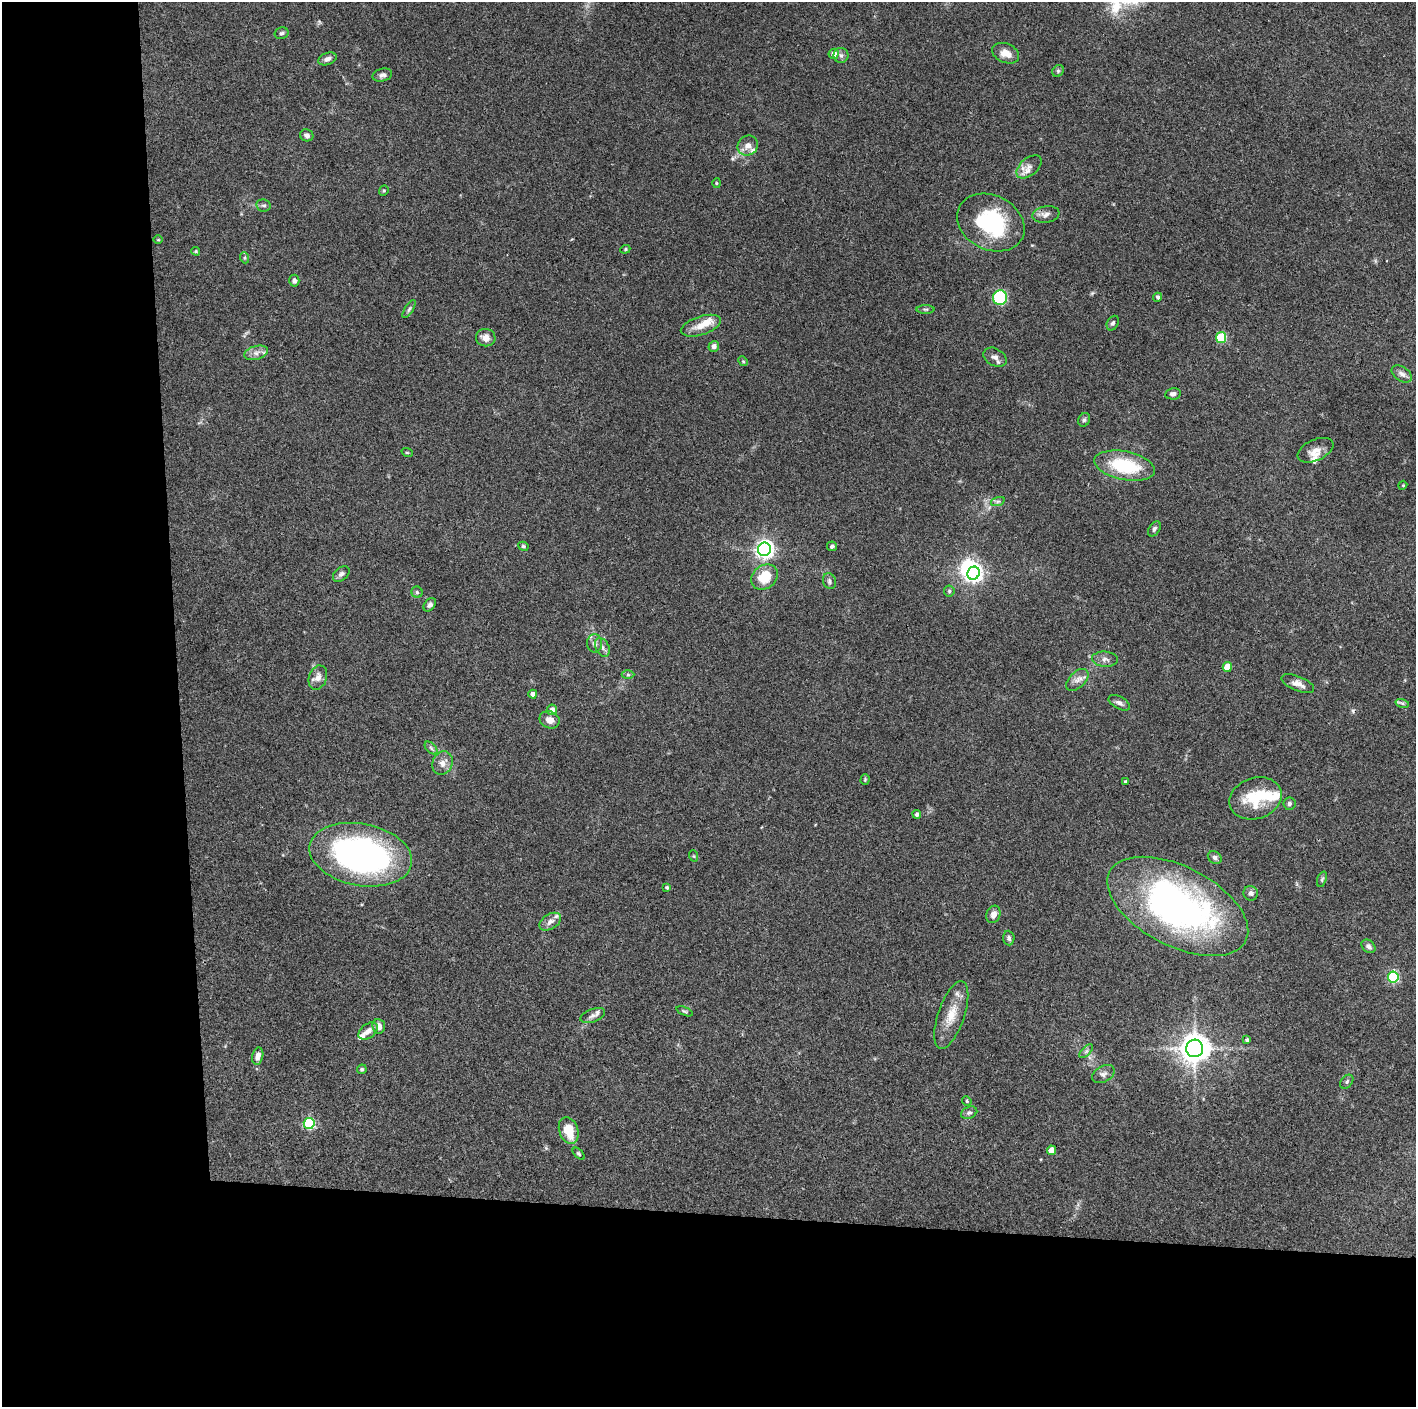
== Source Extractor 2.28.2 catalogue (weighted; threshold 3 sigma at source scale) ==
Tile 7 of 3 x 3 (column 1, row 3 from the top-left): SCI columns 1-1414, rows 2-1406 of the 4243 x 4219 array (HDU 1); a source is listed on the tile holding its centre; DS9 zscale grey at full resolution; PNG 1418 x 1409 px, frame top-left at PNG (2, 2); each listed source drawn as its Kron ellipse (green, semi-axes under 4 px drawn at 4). Shown black and unused: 24% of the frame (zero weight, under 3 of 4 exposures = <1% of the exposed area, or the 3 px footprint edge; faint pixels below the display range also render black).
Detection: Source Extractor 2.28.2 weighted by HDU 2 'WHT'; one run over the whole footprint, this tile lists its part. Background 0.0721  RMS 0.0054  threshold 0.0242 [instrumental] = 3 sigma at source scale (4.5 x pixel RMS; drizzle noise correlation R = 1.50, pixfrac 1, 0.05/0.05 arcsec/px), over >= 5 px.
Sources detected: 112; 2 inside a brighter object's white glare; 1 cosmic-ray / hot-pixel residue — neither listed nor drawn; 8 inside a brighter listed object's ellipse — not listed separately; the other 101 listed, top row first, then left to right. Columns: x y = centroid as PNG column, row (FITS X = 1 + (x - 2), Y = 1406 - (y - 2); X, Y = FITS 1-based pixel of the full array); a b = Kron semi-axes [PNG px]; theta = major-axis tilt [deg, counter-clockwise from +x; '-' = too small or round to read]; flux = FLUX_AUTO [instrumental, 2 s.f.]
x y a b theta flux
281 33 7 6 - 1.2
1006 53 14 9 -24 5.5
834 54 5 5 - 3.7
841 55 7 7 - 1.7
327 59 9 6 21 2.3
1058 71 6 5 - 0.96
382 75 10 6 14 1.8
307 135 7 6 - 1.6
748 145 10 9 - 3.6
1029 167 14 9 40 4
716 183 5 3 - 0.52
384 191 5 4 - 0.72
264 205 7 6 - 1.3
1046 214 14 8 9 2.9
991 223 35 27 -26 45
158 240 5 3 - 0.46
625 249 5 4 - 0.64
196 251 4 3 - 0.59
245 258 5 3 - 0.72
294 281 6 5 - 1.7
1158 297 4 4 - 0.97
1000 298 7 7 - 40
409 309 10 4 58 1.2
926 309 9 4 0 0.99
1113 323 8 5 61 1.2
701 326 21 9 18 7.1
1221 337 5 5 - 35
486 338 10 8 -9 4.2
714 346 5 5 - 1.8
256 353 12 6 16 2.8
995 357 12 8 -30 2.6
743 361 5 4 - 0.6
1402 374 11 7 -34 2.3
1173 394 8 5 9 1.7
1084 420 7 5 62 1.1
1315 450 19 10 24 4.8
407 452 5 3 - 0.51
1124 466 31 14 -11 30
1403 485 4 3 - 0.44
998 501 7 4 19 1
1154 529 8 5 58 1.3
523 546 5 4 - 0.87
832 546 5 5 - 1.3
764 549 7 6 - 240
973 573 6 6 - 210
341 574 9 6 40 1.9
764 577 14 11 38 13
829 581 8 6 -70 1.4
949 591 5 5 - 0.84
417 592 5 5 - 1
430 605 7 5 49 1.4
594 643 9 7 -87 2
602 647 10 6 -62 2
1105 659 13 7 -4 2.4
1227 667 5 4 - 11
628 675 6 4 0 0.8
318 678 12 9 69 4
1077 680 13 8 45 3.2
1298 684 17 7 -22 3.7
533 694 4 4 - 2.4
1119 703 12 6 -29 2
1402 703 7 4 -18 0.94
552 710 5 5 - 3.6
550 720 10 8 -23 3.8
431 748 8 4 -46 1.1
442 763 12 10 65 3.7
865 779 5 4 - 0.63
1125 782 4 3 - 0.79
1256 798 27 20 19 21
1289 804 6 6 - 1.2
917 814 4 4 - 1.4
361 855 52 31 -11 180
694 856 6 3 -71 0.56
1215 858 7 6 - 1.5
1322 879 8 4 71 0.9
667 888 3 3 - 0.78
1251 893 7 7 - 1.9
1178 906 76 39 -27 190
993 914 9 6 69 3
550 922 12 7 32 2.9
1009 938 7 5 -86 1.4
1368 946 8 6 -43 1.9
1393 977 5 5 - 53
684 1011 8 4 -21 0.86
951 1015 36 13 71 11
593 1016 13 6 21 2.2
379 1026 7 6 - 3.5
368 1031 11 7 38 3
1247 1040 4 3 - 1.1
1195 1048 9 8 - 740
1086 1051 8 3 45 0.93
258 1056 8 5 76 3.3
362 1069 5 4 - 0.81
1103 1074 12 8 28 2.5
1347 1082 8 5 52 1.2
967 1101 5 4 - 0.68
969 1113 8 5 22 1.4
309 1123 5 5 - 56
569 1130 14 9 -71 13
1051 1150 5 4 - 8.4
579 1154 7 4 -45 0.76